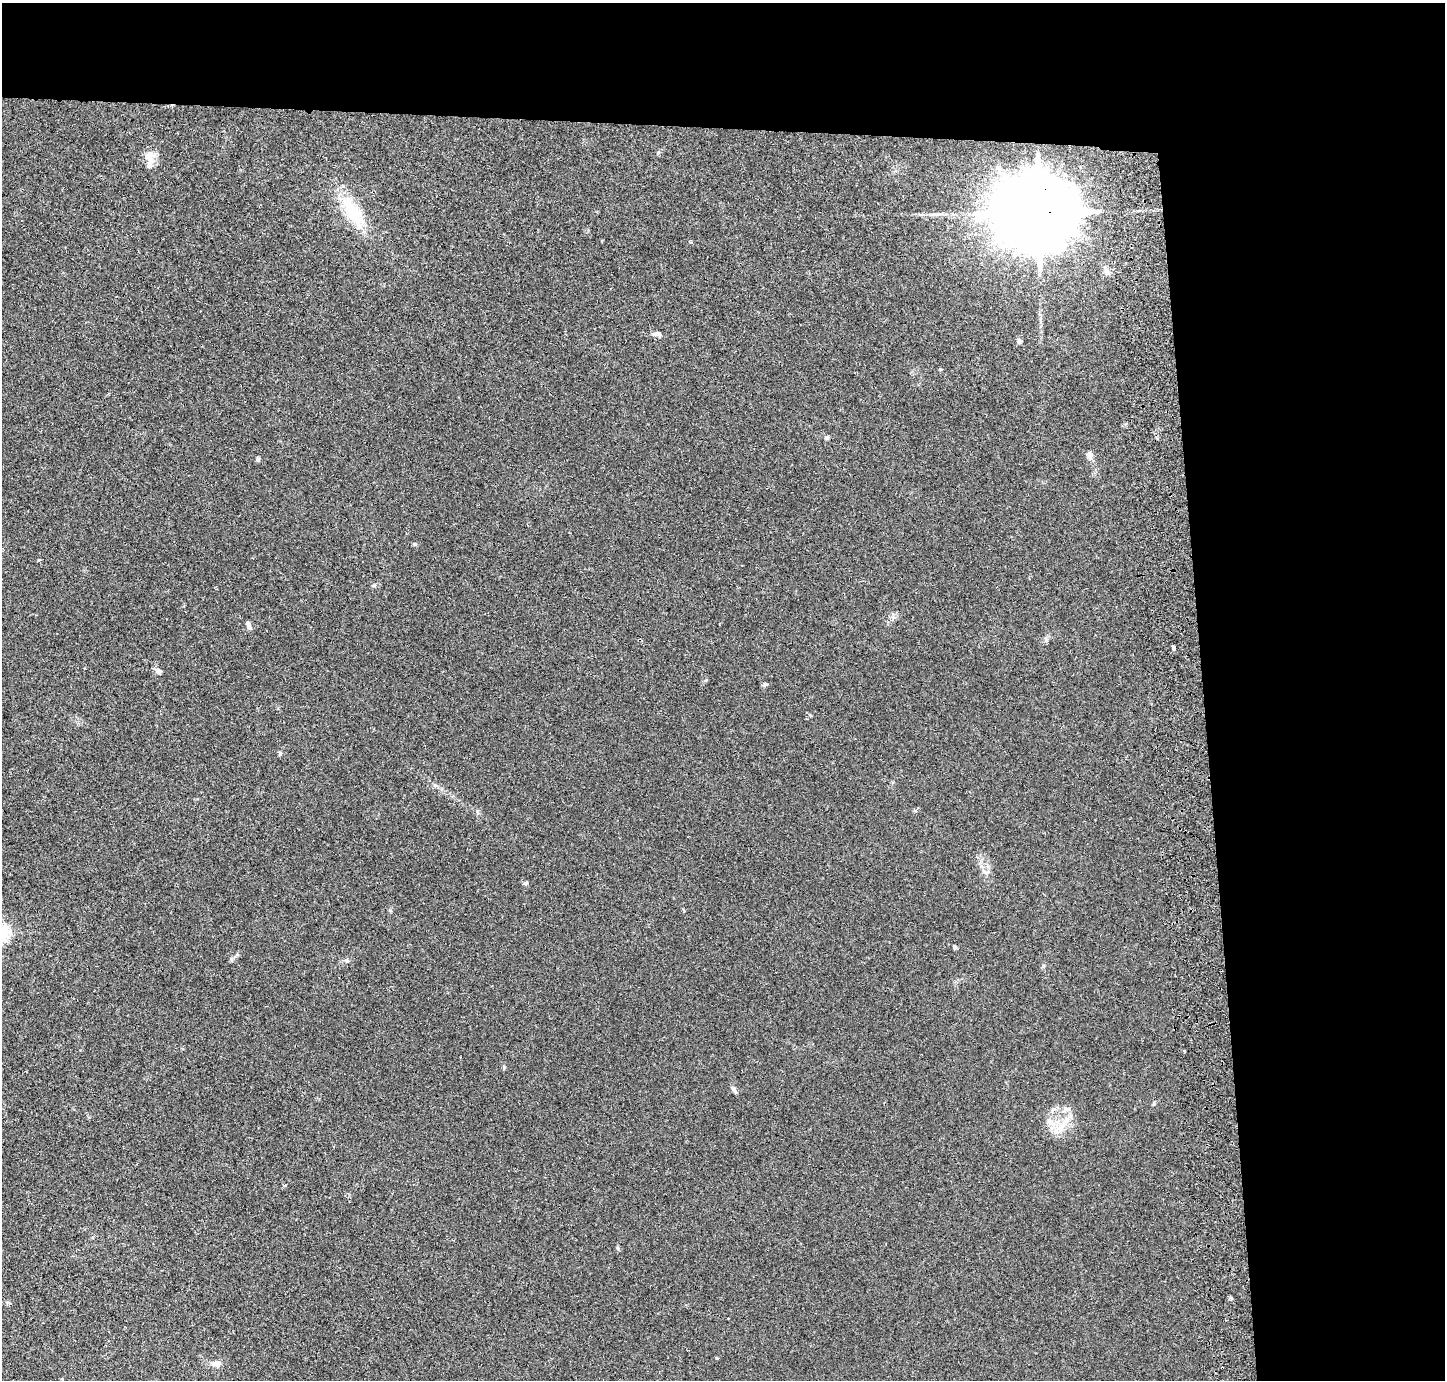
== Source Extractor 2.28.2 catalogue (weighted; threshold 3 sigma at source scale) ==
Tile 3 of 3 x 3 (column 3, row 1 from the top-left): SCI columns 2943-4385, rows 2849-4226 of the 4443 x 4318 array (HDU 1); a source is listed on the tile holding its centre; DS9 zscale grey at full resolution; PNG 1447 x 1382 px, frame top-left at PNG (2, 3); no overlay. Shown black and unused: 24% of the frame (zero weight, under 2 of 3 exposures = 3% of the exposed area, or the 3 px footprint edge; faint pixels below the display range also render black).
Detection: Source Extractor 2.28.2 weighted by HDU 2 'WHT'; one run over the whole footprint, this tile lists its part. Background 0.0196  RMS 0.0062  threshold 0.028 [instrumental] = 3 sigma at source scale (4.5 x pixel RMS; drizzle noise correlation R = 1.50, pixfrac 1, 0.05/0.05 arcsec/px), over >= 5 px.
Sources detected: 29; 1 inside a brighter listed object's ellipse — not listed separately; the other 28 listed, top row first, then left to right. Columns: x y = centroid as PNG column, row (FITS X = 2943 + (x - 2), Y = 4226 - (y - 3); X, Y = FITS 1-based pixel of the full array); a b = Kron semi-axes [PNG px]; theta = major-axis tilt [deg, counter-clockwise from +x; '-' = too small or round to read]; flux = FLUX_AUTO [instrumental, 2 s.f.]
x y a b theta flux
150 159 24 11 -88 7
353 212 44 17 -55 30
1039 212 23 18 -4 14000
1107 271 11 6 -52 2.2
658 334 9 7 -11 2.2
1019 341 7 6 - 1.4
940 369 5 4 - 0.69
827 437 7 5 13 1
1089 455 12 7 -83 2.8
258 459 5 4 - 1.3
414 544 5 5 - 0.83
39 559 4 3 - 0.86
249 625 11 5 -69 2
1173 647 4 3 - 8.8
158 671 9 7 -42 2.4
765 685 6 6 - 1.1
280 754 6 4 69 0.9
985 872 7 4 -19 1.3
526 883 6 5 - 0.88
955 947 5 4 - 1.1
347 961 7 6 - 1.5
734 1089 10 5 -54 1.6
1053 1109 9 6 39 2
1050 1122 19 8 -52 6.2
1062 1125 38 9 48 10
285 1185 4 3 - 0.85
717 1358 4 3 - 0.53
216 1364 15 8 -4 3.9
Overlapping masked pixels (flux is a lower limit): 1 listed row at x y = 1039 212
Unlisted compact peaks at least as high as the median listed source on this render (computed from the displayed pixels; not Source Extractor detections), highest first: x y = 706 680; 1043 966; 477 811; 504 1067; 374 585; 658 152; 1231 1298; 231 959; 1046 640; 390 910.